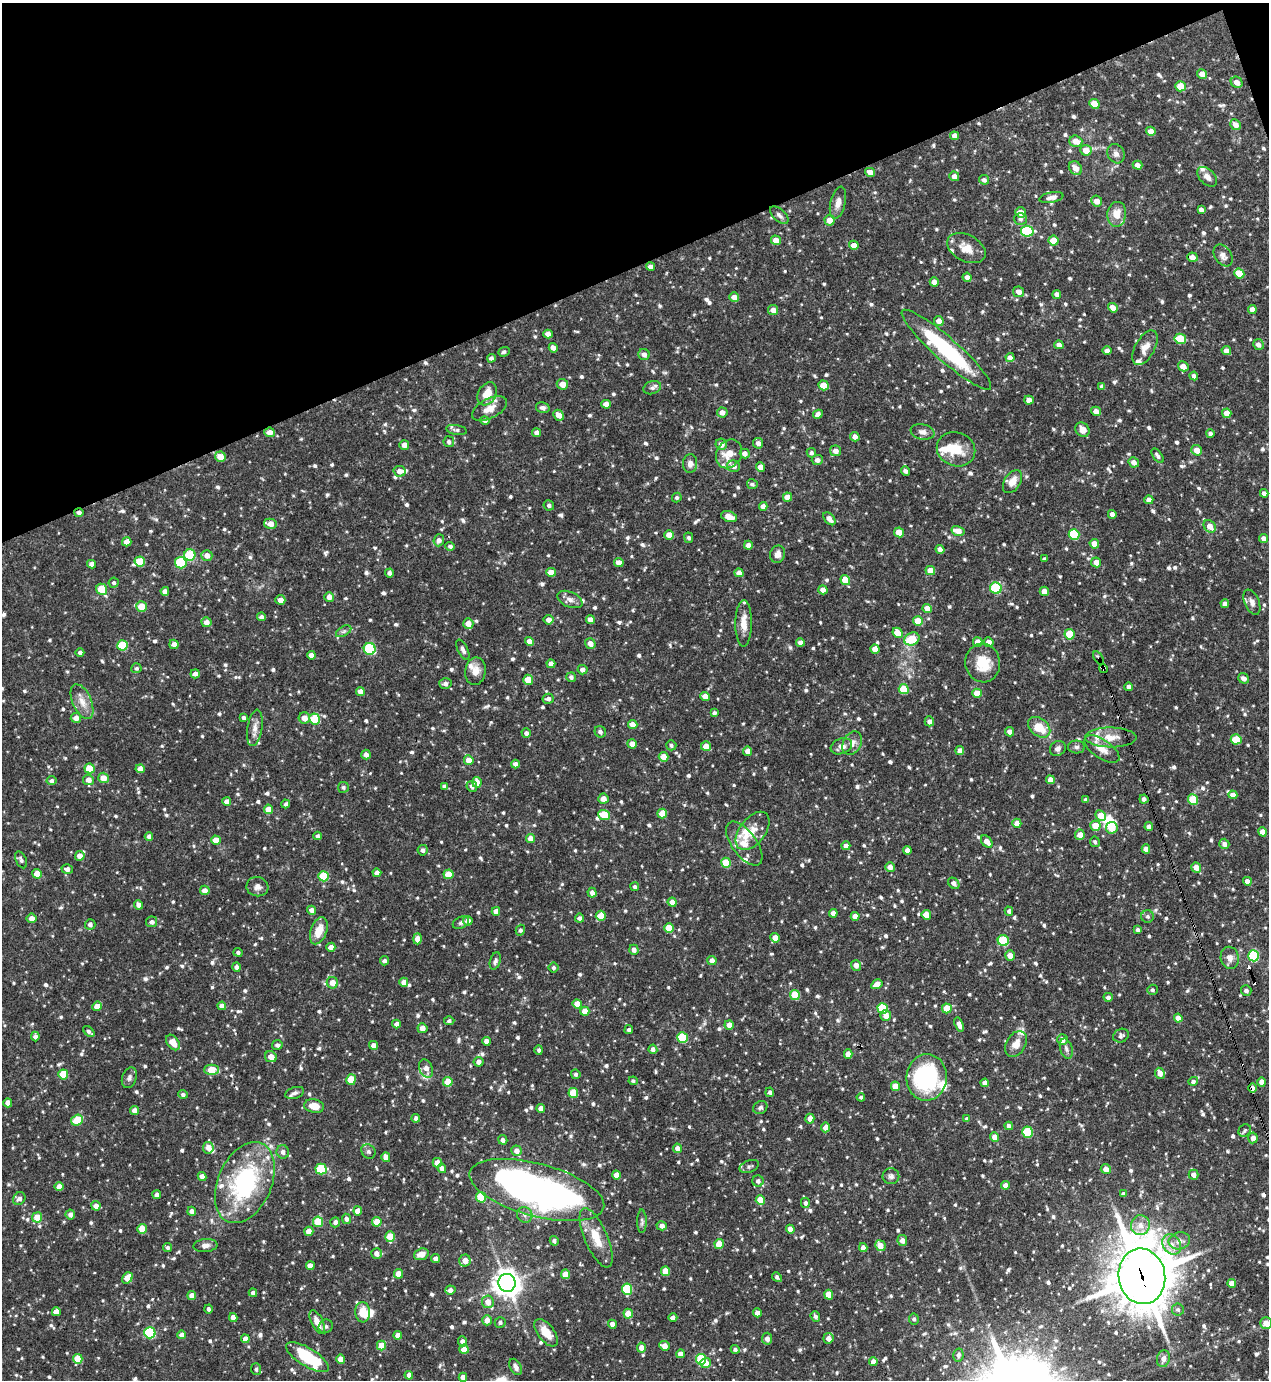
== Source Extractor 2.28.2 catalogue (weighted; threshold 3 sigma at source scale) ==
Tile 3 of 4 x 4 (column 3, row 1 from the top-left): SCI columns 2686-3952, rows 4136-5513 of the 5498 x 5513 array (HDU 1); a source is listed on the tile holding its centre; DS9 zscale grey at full resolution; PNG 1271 x 1382 px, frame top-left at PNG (2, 3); each listed source drawn as its Kron ellipse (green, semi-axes under 4 px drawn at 4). Shown black and unused: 19% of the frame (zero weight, under 3 of 4 exposures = <1% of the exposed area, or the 3 px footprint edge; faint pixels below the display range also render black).
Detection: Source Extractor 2.28.2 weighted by HDU 2 'WHT'; one run over the whole footprint, this tile lists its part. Background 0.0691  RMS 0.0035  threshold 0.0159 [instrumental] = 3 sigma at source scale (4.5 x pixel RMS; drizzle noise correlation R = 1.50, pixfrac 1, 0.05/0.05 arcsec/px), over >= 5 px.
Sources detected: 1054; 4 inside a brighter object's white glare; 2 cosmic-ray / hot-pixel residue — neither listed nor drawn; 22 inside a brighter listed object's ellipse — not listed separately; of the other 1026, all 500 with FLUX_AUTO >= 0.825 (the completeness limit of this list) listed and drawn (526 fainter detections not listed), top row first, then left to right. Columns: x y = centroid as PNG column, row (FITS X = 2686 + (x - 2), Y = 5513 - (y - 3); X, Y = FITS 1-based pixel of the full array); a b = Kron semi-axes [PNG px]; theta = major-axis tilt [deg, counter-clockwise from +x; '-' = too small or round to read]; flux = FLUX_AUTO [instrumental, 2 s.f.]
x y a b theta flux
1202 74 5 4 - 2.9
1237 82 6 5 - 2.6
1180 86 5 5 - 6.2
1094 104 5 4 - 6.5
1235 125 6 5 - 2.7
1151 131 5 4 - 2.9
954 136 4 4 - 2
1076 141 6 5 - 3.5
1086 150 5 5 - 4
1116 154 10 8 -63 1.6
1138 165 5 4 - 2
1075 168 7 6 - 3.3
870 172 5 4 - 2.5
954 176 5 4 - 2.1
1207 177 12 7 -44 2
984 180 5 4 - 1.1
1051 198 12 5 11 1.6
1097 201 5 5 - 2.6
838 203 16 7 76 2.5
1201 210 4 4 - 1.4
1020 212 5 5 - 3.2
1117 214 12 9 84 4.5
779 215 11 6 -42 1.1
1020 219 6 6 - 0.94
830 220 5 5 - 3.2
1027 231 6 5 - 25
776 240 5 4 - 2.7
1053 241 5 5 - 5.9
854 245 5 4 - 2.5
966 248 21 13 -27 5.3
1223 255 12 8 -56 2
1192 257 5 4 - 2.4
651 267 4 4 - 1.7
1239 273 5 4 - 6.6
967 277 5 4 - 1.6
934 282 4 4 - 2.5
1019 292 5 5 - 2.2
1057 294 4 4 - 1.8
734 297 5 5 - 2.7
1113 308 5 4 - 2.7
1252 309 4 4 - 2.6
773 310 5 5 - 2.6
939 321 5 4 - 2.5
548 334 4 4 - 2.6
1180 339 6 5 - 11
1258 344 5 5 - 1.6
1059 345 4 4 - 1.8
553 348 4 4 - 1.7
1145 348 19 9 61 3.4
946 350 59 11 -41 35
1107 351 4 4 - 1.7
1226 351 5 4 - 2.5
504 352 6 4 21 0.83
644 354 6 5 - 1.6
491 358 4 4 - 1.1
1010 358 5 4 - 2.4
1183 366 5 5 - 3
1194 376 4 4 - 1.4
562 384 5 5 - 3.2
824 385 5 4 - 5.8
1102 386 4 4 - 1.4
652 388 9 6 18 1.1
487 394 12 8 60 5.7
1029 400 5 4 - 2.6
606 404 5 4 - 2.7
543 408 7 5 -16 1.1
489 409 19 10 27 4
1096 411 5 4 - 2.5
722 412 5 5 - 2.3
1227 413 5 4 - 3.5
818 414 5 4 - 1.6
559 415 6 5 - 2.7
485 420 5 4 - 1.2
457 430 10 5 -9 0.99
1082 430 8 6 -51 3
270 432 5 5 - 2.5
923 432 12 7 -11 1.9
537 433 4 4 - 2
1210 433 4 4 - 1.2
855 437 5 4 - 1.9
449 442 5 5 - 1.1
758 443 5 5 - 1.8
721 444 6 5 - 2.6
404 445 5 4 - 2.4
956 449 19 16 -20 7.8
1197 450 5 5 - 3.3
835 451 6 5 - 2
811 453 5 4 - 0.87
729 454 15 12 57 5.8
745 454 5 4 - 1.9
1158 456 8 4 -53 1
220 457 5 5 - 4.1
817 460 5 5 - 1.7
1134 462 5 5 - 2.2
690 463 9 7 85 2
734 466 6 5 - 1.8
760 467 4 4 - 2.8
399 471 6 5 - 2.2
905 471 4 4 - 1.2
1012 482 12 8 57 3.6
752 484 5 5 - 0.83
1264 493 4 4 - 1.4
787 497 4 4 - 3.5
677 498 5 4 - 0.86
1149 500 4 4 - 2.3
549 505 5 5 - 1.1
763 506 4 4 - 1.8
79 512 4 4 - 1.2
1112 514 4 4 - 1.8
729 517 8 5 -17 3
829 519 7 5 -49 2.4
270 524 6 5 - 3
1210 526 7 5 -47 3.3
958 531 6 5 - 3.9
899 532 5 4 - 5.8
1074 534 5 5 - 18
669 535 5 4 - 4.1
689 538 5 4 - 0.99
1264 539 5 4 - 2.3
439 540 6 5 - 1.6
127 542 4 4 - 2.9
1094 544 5 4 - 3.9
748 545 4 4 - 1.7
450 546 5 4 - 1
940 549 4 4 - 2.5
778 554 9 7 71 2.3
190 555 5 5 - 17
207 555 5 5 - 2.3
1044 559 4 3 - 0.84
140 561 5 5 - 8.5
619 562 5 4 - 2.5
1096 562 5 5 - 2.7
181 563 6 5 - 18
92 564 4 4 - 2
930 571 5 4 - 4.2
551 572 5 4 - 3.5
389 573 4 4 - 1.3
739 573 4 4 - 2.4
845 580 5 4 - 6.5
114 583 5 5 - 0.85
996 588 6 5 - 19
102 589 6 5 - 10
823 590 4 4 - 2.2
165 591 4 4 - 2
1044 591 5 4 - 2.4
329 597 5 5 - 2.3
570 599 13 7 -24 2
280 600 5 4 - 2.3
1252 602 13 7 -66 2
1225 604 4 4 - 1.5
141 607 5 5 - 6.6
927 608 4 4 - 3.3
261 617 4 4 - 1.3
549 620 5 4 - 2.2
590 620 4 4 - 2.4
918 621 5 4 - 7.4
206 622 5 5 - 2.5
744 623 23 8 89 4.7
468 624 5 5 - 3.1
344 631 8 5 30 0.85
898 633 5 4 - 4.6
1069 634 5 5 - 11
912 639 8 6 24 8.7
530 641 5 4 - 2.9
800 642 4 4 - 1.8
978 642 5 4 - 3.4
989 642 5 4 - 2.4
174 644 5 4 - 2.4
590 644 5 5 - 2.8
123 645 5 5 - 14
370 649 6 6 - 27
875 649 5 4 - 3.3
463 650 11 5 -65 1.2
80 652 4 4 - 1
311 655 4 4 - 1.9
1099 658 7 4 -57 0.87
983 663 19 17 -78 8.9
551 664 4 4 - 2.2
136 668 5 5 - 0.83
1103 669 4 3 - 25
582 670 5 4 - 1.8
475 671 14 10 81 3.2
195 674 4 4 - 1.6
571 677 5 5 - 1
1244 678 6 5 - 1.4
528 680 5 5 - 5.3
445 684 6 5 - 1.2
1129 687 4 4 - 1.5
904 689 5 5 - 9.7
360 691 4 4 - 2.4
977 693 5 4 - 5.2
705 696 5 4 - 2.9
548 699 5 5 - 1.4
82 702 18 9 -66 3.8
714 713 4 3 - 0.86
76 718 5 5 - 2.1
244 718 4 4 - 1
304 718 6 5 - 3.1
315 719 5 5 - 13
929 721 5 4 - 1.5
633 724 5 4 - 2.7
1039 727 12 8 -38 7.1
255 728 18 7 80 2.6
600 732 6 5 - 1.1
1010 732 5 4 - 1.7
526 733 5 4 - 1.2
1111 737 25 10 -1 5.5
1236 739 5 5 - 9.1
852 743 12 9 61 2.6
632 744 5 4 - 2.8
671 745 5 5 - 0.86
706 746 5 5 - 3.2
841 746 11 7 20 2.4
1076 747 8 6 -2 0.99
1058 749 8 7 - 1.3
1102 749 20 9 -33 3.8
748 751 5 4 - 2.5
960 751 4 4 - 2.8
366 755 5 4 - 1.7
663 757 5 4 - 3.9
469 760 5 5 - 3.5
515 764 4 4 - 1.5
89 768 5 5 - 7.3
140 769 4 4 - 2.7
103 778 5 5 - 3.4
88 780 5 5 - 2.3
1050 780 4 4 - 3
51 781 5 4 - 0.94
477 782 5 4 - 3.3
444 786 4 4 - 0.85
472 786 5 5 - 1.2
343 787 5 5 - 0.84
1233 795 4 4 - 2.4
603 799 5 5 - 2.5
1144 799 4 4 - 1.4
1085 800 4 3 - 0.84
1193 800 5 5 - 12
227 801 4 4 - 2.2
286 804 4 4 - 0.89
268 809 4 4 - 4
662 814 5 4 - 7.5
604 815 6 5 - 7.3
1101 816 5 5 - 5.2
1017 823 4 4 - 2.9
1095 826 5 5 - 6
1149 827 4 4 - 1.9
1112 828 6 5 - 9.5
752 831 22 13 52 5.4
1262 832 5 4 - 3.3
1080 835 5 5 - 2.8
149 836 4 4 - 1.6
318 836 4 3 - 0.94
531 838 5 4 - 2.8
216 840 5 4 - 4.8
987 841 7 5 -50 3
1095 842 5 5 - 0.84
744 844 25 12 -53 5.7
1224 844 5 5 - 1.7
846 846 4 4 - 2.3
1146 849 4 4 - 2.5
423 850 5 5 - 1.2
907 850 4 4 - 2.3
80 856 5 4 - 2.4
21 860 9 5 -66 1
726 863 5 5 - 11
890 867 5 4 - 2.6
1196 868 5 4 - 3.3
67 869 5 5 - 1.5
377 873 4 4 - 2
37 874 5 4 - 5.7
448 874 5 5 - 6.4
323 876 5 5 - 12
1247 881 4 4 - 2.2
954 883 6 5 - 1.7
257 887 11 9 -9 2
635 887 4 4 - 0.94
205 890 5 5 - 2.3
592 893 5 4 - 2.2
672 902 4 4 - 2.3
139 905 5 4 - 1.8
312 910 5 4 - 2.6
496 911 4 4 - 2.5
1009 911 4 4 - 1.1
833 913 4 4 - 2.8
926 915 5 4 - 6.5
601 916 5 5 - 4.8
855 916 4 4 - 2.7
1147 916 6 6 - 0.83
31 918 5 5 - 2.5
579 918 4 4 - 1.1
468 921 5 4 - 2.4
152 922 6 5 - 1.2
461 923 8 5 26 0.95
90 924 5 5 - 1.3
669 928 5 4 - 6.6
520 930 5 4 - 0.93
1138 930 4 4 - 0.9
319 931 14 8 70 5.8
775 938 5 4 - 2.8
417 939 5 4 - 2.7
1003 940 5 5 - 15
331 947 4 4 - 2.6
634 950 5 4 - 1.6
238 952 4 4 - 0.94
1010 956 5 5 - 2.7
1254 956 6 5 - 32
1230 958 11 9 -77 2.3
712 960 4 4 - 2.3
385 961 4 4 - 1.1
495 961 9 5 71 0.92
856 965 5 5 - 2.3
236 967 4 4 - 1.2
553 968 5 5 - 0.92
404 982 4 4 - 2.6
332 983 6 5 - 3.4
877 984 6 4 33 3.3
1152 990 5 5 - 0.88
1246 991 5 5 - 1.2
795 995 5 5 - 10
1108 997 4 4 - 1.3
577 1004 4 4 - 3.8
97 1006 5 4 - 3.1
222 1006 4 4 - 2.5
883 1008 5 5 - 16
947 1008 5 4 - 6.1
585 1011 4 4 - 4.6
886 1015 5 5 - 2.7
1178 1018 4 4 - 2.3
449 1021 5 4 - 0.97
396 1024 4 4 - 1.7
729 1025 4 4 - 3.1
959 1025 7 4 -71 1.9
422 1028 5 5 - 2.4
629 1030 4 4 - 0.93
89 1031 7 4 -45 1
35 1036 5 4 - 1.5
1121 1036 8 6 28 1.2
682 1037 5 5 - 17
1062 1039 5 5 - 2.7
487 1041 4 4 - 2.6
173 1042 8 5 -55 3.9
1016 1044 14 9 58 3.3
277 1045 5 5 - 0.94
374 1045 4 4 - 2.2
653 1049 5 4 - 1.5
1066 1049 10 6 -73 1.2
539 1050 4 4 - 0.88
848 1054 5 4 - 3
271 1057 6 5 - 3.2
479 1062 5 5 - 1.9
426 1068 9 6 -69 2.7
212 1070 7 5 -2 7
1160 1073 5 4 - 2.6
63 1074 5 5 - 9.2
576 1074 5 4 - 0.88
927 1077 23 20 85 40
129 1078 11 7 72 1.3
351 1080 5 5 - 7.5
633 1081 4 4 - 0.84
1193 1081 5 4 - 0.99
448 1082 5 5 - 7.6
1262 1082 5 4 - 2.6
985 1083 4 4 - 2.4
895 1086 5 4 - 4.6
1253 1088 5 4 - 1.6
770 1092 5 4 - 1
295 1093 10 5 18 1.1
573 1093 5 4 - 7.5
183 1094 5 4 - 0.92
861 1097 4 4 - 0.87
8 1103 4 4 - 3
314 1106 10 6 -11 4.4
760 1107 7 6 - 1
541 1108 4 4 - 2.6
135 1111 4 4 - 2.6
416 1118 4 4 - 1.5
810 1119 5 4 - 2.7
967 1119 4 4 - 1.1
77 1120 6 5 - 11
1009 1126 4 4 - 1.6
826 1127 5 4 - 2.7
1245 1130 7 5 48 0.83
1028 1132 5 5 - 17
994 1137 5 4 - 2.8
1253 1138 5 4 - 2.3
503 1140 5 4 - 1.4
208 1148 6 5 - 2.7
677 1148 5 4 - 1.9
368 1151 7 6 - 1
516 1151 5 5 - 2.2
283 1152 7 6 - 1.5
386 1157 5 4 - 3.2
437 1163 5 4 - 2.9
749 1166 10 6 20 0.97
442 1168 4 4 - 1.9
321 1169 5 5 - 19
1106 1169 5 5 - 2.8
616 1175 4 4 - 3.7
1194 1175 5 4 - 2
891 1176 8 8 - 1.2
202 1177 4 4 - 2.5
758 1181 5 5 - 1.3
245 1183 43 27 66 45
1005 1185 4 4 - 2.2
59 1187 4 4 - 2.9
537 1190 69 26 -15 150
1123 1194 4 3 - 0.96
157 1195 4 4 - 1.4
481 1197 5 5 - 14
19 1199 7 5 45 1.7
760 1200 5 4 - 7.7
805 1203 5 4 - 1.1
96 1206 4 4 - 2.6
192 1211 4 4 - 1.9
358 1211 4 4 - 3.1
70 1214 5 4 - 1.6
525 1215 8 7 - 1.5
37 1217 5 5 - 6.3
346 1219 5 4 - 1.4
642 1221 12 4 -89 0.92
318 1222 5 5 - 12
335 1222 5 4 - 1.2
377 1222 5 4 - 6
1140 1225 10 9 - 3.1
662 1226 5 4 - 1.4
142 1229 5 4 - 5.8
790 1229 4 4 - 3.3
309 1231 4 4 - 2.4
390 1237 5 5 - 8.7
596 1238 32 11 -67 7.3
902 1240 5 5 - 2.2
554 1241 5 4 - 0.96
1179 1241 11 8 15 2.5
719 1244 5 4 - 6.7
1172 1244 11 8 -57 3
205 1246 12 6 5 1.7
880 1246 5 5 - 3.7
167 1248 4 3 - 0.87
863 1248 4 4 - 2.3
377 1253 5 5 - 2.3
421 1254 7 5 19 3
436 1259 4 4 - 1.6
465 1260 6 5 - 3.3
310 1266 4 4 - 2.4
665 1271 5 4 - 5.8
398 1274 5 4 - 3.8
565 1274 5 4 - 5.9
1142 1276 28 23 -81 1500
777 1277 5 3 - 1
128 1278 6 4 52 6.6
507 1283 9 8 - 360
1232 1283 4 4 - 2.5
627 1289 5 5 - 18
450 1290 5 4 - 1.9
253 1293 4 4 - 1.3
192 1295 4 4 - 2.6
829 1295 5 4 - 7
488 1302 6 6 - 3.5
208 1309 4 3 - 0.98
1178 1309 6 6 - 0.83
56 1312 4 4 - 2.8
363 1312 10 7 -85 4.9
757 1313 4 4 - 2.6
628 1314 5 4 - 5.6
815 1316 5 4 - 1.2
233 1317 4 4 - 2.2
673 1318 4 4 - 1.4
914 1319 5 5 - 0.88
487 1320 5 4 - 2.8
317 1322 13 6 -63 3
500 1322 5 5 - 0.97
1266 1323 6 5 - 3.3
612 1324 4 4 - 2.2
326 1326 7 6 - 0.89
150 1333 5 5 - 29
546 1333 16 8 -53 5.4
182 1335 4 4 - 2.4
398 1335 4 4 - 3.3
828 1338 5 5 - 2.6
245 1339 4 4 - 2.3
767 1339 6 5 - 2
462 1341 5 4 - 1.5
381 1346 5 4 - 6.1
664 1346 5 4 - 3.3
641 1348 5 4 - 2.9
464 1349 5 4 - 4.9
735 1349 4 4 - 1
681 1354 4 4 - 2.6
958 1355 6 5 - 1.3
307 1357 24 9 -32 20
78 1359 5 4 - 7
341 1359 4 4 - 3.8
701 1359 5 5 - 16
1163 1359 8 6 75 1.8
873 1362 4 4 - 2.7
706 1363 5 5 - 3.5
516 1367 9 5 -62 1.3
256 1369 6 5 - 0.87
409 1375 4 4 - 2.3
463 1377 4 4 - 2.7
Overlapping masked pixels (flux is a lower limit): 6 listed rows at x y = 79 512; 1099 658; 1103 669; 1253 1088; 537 1190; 1142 1276
Isophote crosses this tile's border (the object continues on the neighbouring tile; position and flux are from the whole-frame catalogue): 2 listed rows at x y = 1266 1323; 307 1357